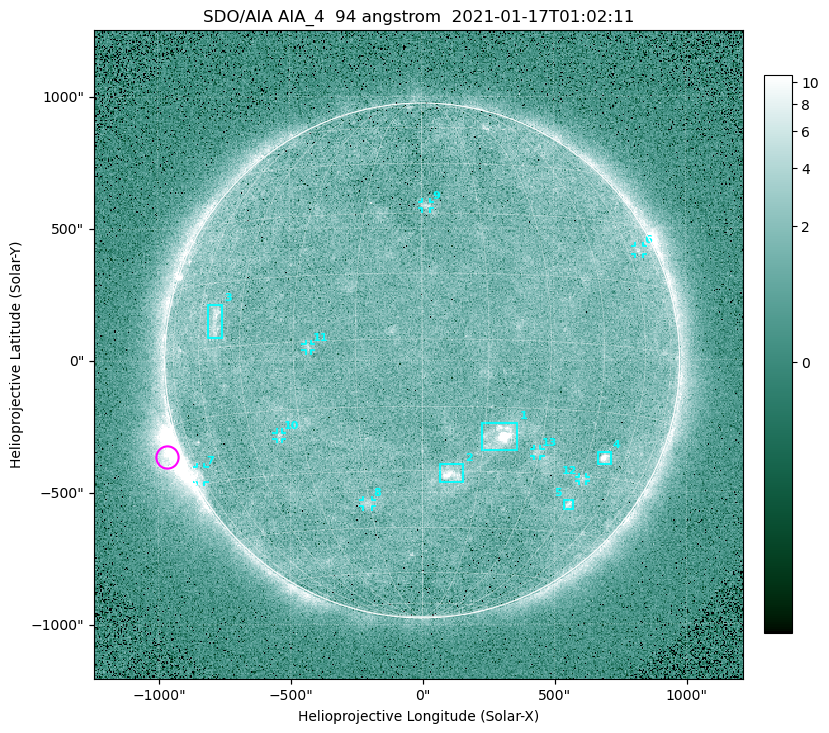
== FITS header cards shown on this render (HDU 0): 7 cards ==
TELESCOP= 'SDO/AIA '
INSTRUME= 'AIA_4   '
WAVELNTH=                   94
WAVEUNIT= 'angstrom'
DATE-OBS= '2021-01-17T01:02:11.12'
CTYPE1  = 'HPLN-TAN'
CTYPE2  = 'HPLT-TAN'

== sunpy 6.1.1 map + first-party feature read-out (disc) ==
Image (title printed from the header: SDO/AIA AIA_4  94 angstrom  2021-01-17T01:02:11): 512 x 512 px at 4.8 arcsec/px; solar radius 976 arcsec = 203 px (full disc in frame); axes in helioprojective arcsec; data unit not stated in the header (colour bar unlabelled)
Orientation: roll -0.138 deg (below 1 deg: not rotated)
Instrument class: DISC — disc imager (sunpy class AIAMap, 94 A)
Bright regions (active regions / flare kernels): reference = the median radial profile (limb darkening/brightening removed); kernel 5 px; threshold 5 sigma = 1.93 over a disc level ~1.62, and >= 1.15x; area >= 9 px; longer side >= 5 px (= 24 arcsec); searched inside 0.97 R_sun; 13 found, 13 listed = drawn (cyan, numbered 1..; 8 of them under ~33 arcsec drawn as corner ticks so the feature stays visible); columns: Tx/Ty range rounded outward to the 10 arcsec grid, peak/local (2 s.f.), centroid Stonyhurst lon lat
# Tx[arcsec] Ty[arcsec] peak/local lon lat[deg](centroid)
1 220..360 -340..-230 12 +19 -22
2 60..160 -460..-390 6.6 +7 -31
3 -810..-750 90..220 4.3 -54 +6
4 660..720 -400..-340 7.1 +51 -25
5 530..570 -570..-530 4 +45 -37
6 810..840 400..430 2.7 +66 +23
7 -860..-820 -460..-400 3.2 -75 -27
8 -230..-190 -550..-530 2.6 -16 -38
9 0..30 570..600 3 +1 +32
10 -550..-530 -300..-270 2.7 -36 -21
11 -440..-420 40..70 2.6 -26 -1
12 590..620 -460..-440 2.6 +46 -31
13 420..450 -360..-330 2.5 +29 -25
Off-limb structures (1.02-1.3 R_sun): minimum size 50 px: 3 found; the strongest spans PA ~95..130 deg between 1.02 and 1.21 R_sun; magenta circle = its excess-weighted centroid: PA ~110 deg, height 1.06 R_sun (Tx ~-970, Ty ~-370 arcsec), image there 4.8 x the reference